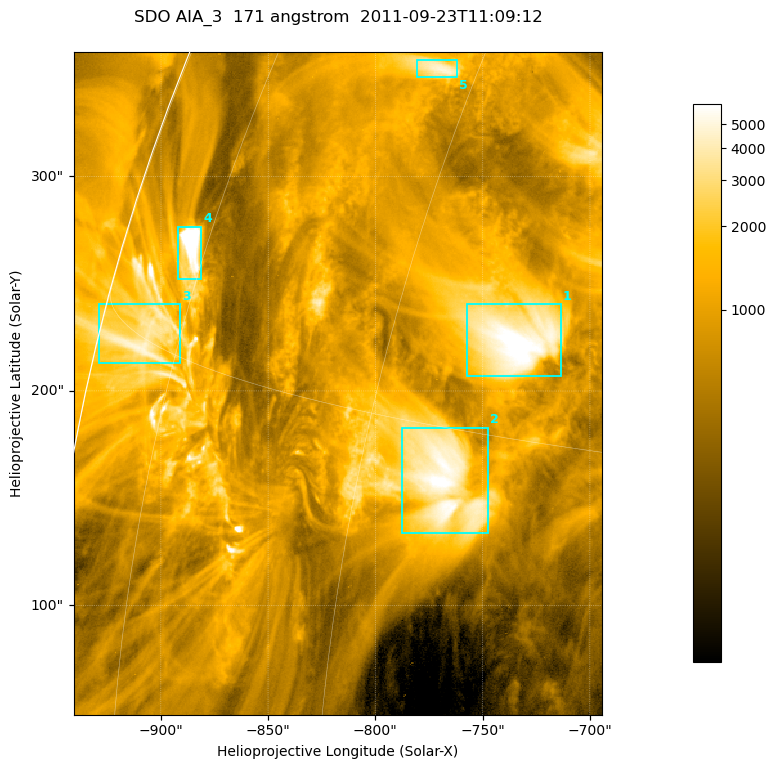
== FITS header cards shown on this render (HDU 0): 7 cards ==
TELESCOP= 'SDO     '           /
INSTRUME= 'AIA_3   '           /
WAVELNTH=                  171 /
WAVEUNIT= 'angstrom'           /
DATE-OBS= '2011-09-23T11:09:12.34' /
CTYPE1  = 'HPLN-TAN'           /
CTYPE2  = 'HPLT-TAN'           /

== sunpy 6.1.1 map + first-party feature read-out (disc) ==
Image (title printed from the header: SDO AIA_3  171 angstrom  2011-09-23T11:09:12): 411 x 515 px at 0.599 arcsec/px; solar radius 956 arcsec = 1595 px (partial field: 2.5% of the solar disc is inside the frame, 94% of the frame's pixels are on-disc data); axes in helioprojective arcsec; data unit not stated in the header (colour bar unlabelled)
Pointing: header CRPIX1/2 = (2051.64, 2049.57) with CRVAL1/2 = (0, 0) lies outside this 411 x 515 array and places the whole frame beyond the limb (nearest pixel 1.41 R_sun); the SolarSoft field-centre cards XCEN/YCEN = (-817.5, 203.5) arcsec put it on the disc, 1310 arcsec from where CRPIX/CRVAL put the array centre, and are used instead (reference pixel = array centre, CRVAL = XCEN/YCEN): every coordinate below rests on XCEN/YCEN
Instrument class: DISC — disc imager (sunpy class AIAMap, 171 A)
Bright regions (active regions / flare kernels): reference = the on-disc median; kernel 3 px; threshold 5 sigma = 2362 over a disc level ~801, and >= 1.15x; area >= 211 px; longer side >= 5 px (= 3 arcsec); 5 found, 5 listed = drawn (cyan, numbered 1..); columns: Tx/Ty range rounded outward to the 2 arcsec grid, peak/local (2 s.f.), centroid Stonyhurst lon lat
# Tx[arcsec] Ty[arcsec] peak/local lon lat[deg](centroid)
1 -758..-712 206..242 9.4 -54 +18
2 -788..-746 132..184 8.7 -56 +14
3 -930..-890 212..242 6.2 -79 +15
4 -892..-880 252..278 12 -77 +18
5 -782..-762 346..356 6 -62 +25
Off-limb structures (1.02-1.3 R_sun): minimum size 105 px: none found